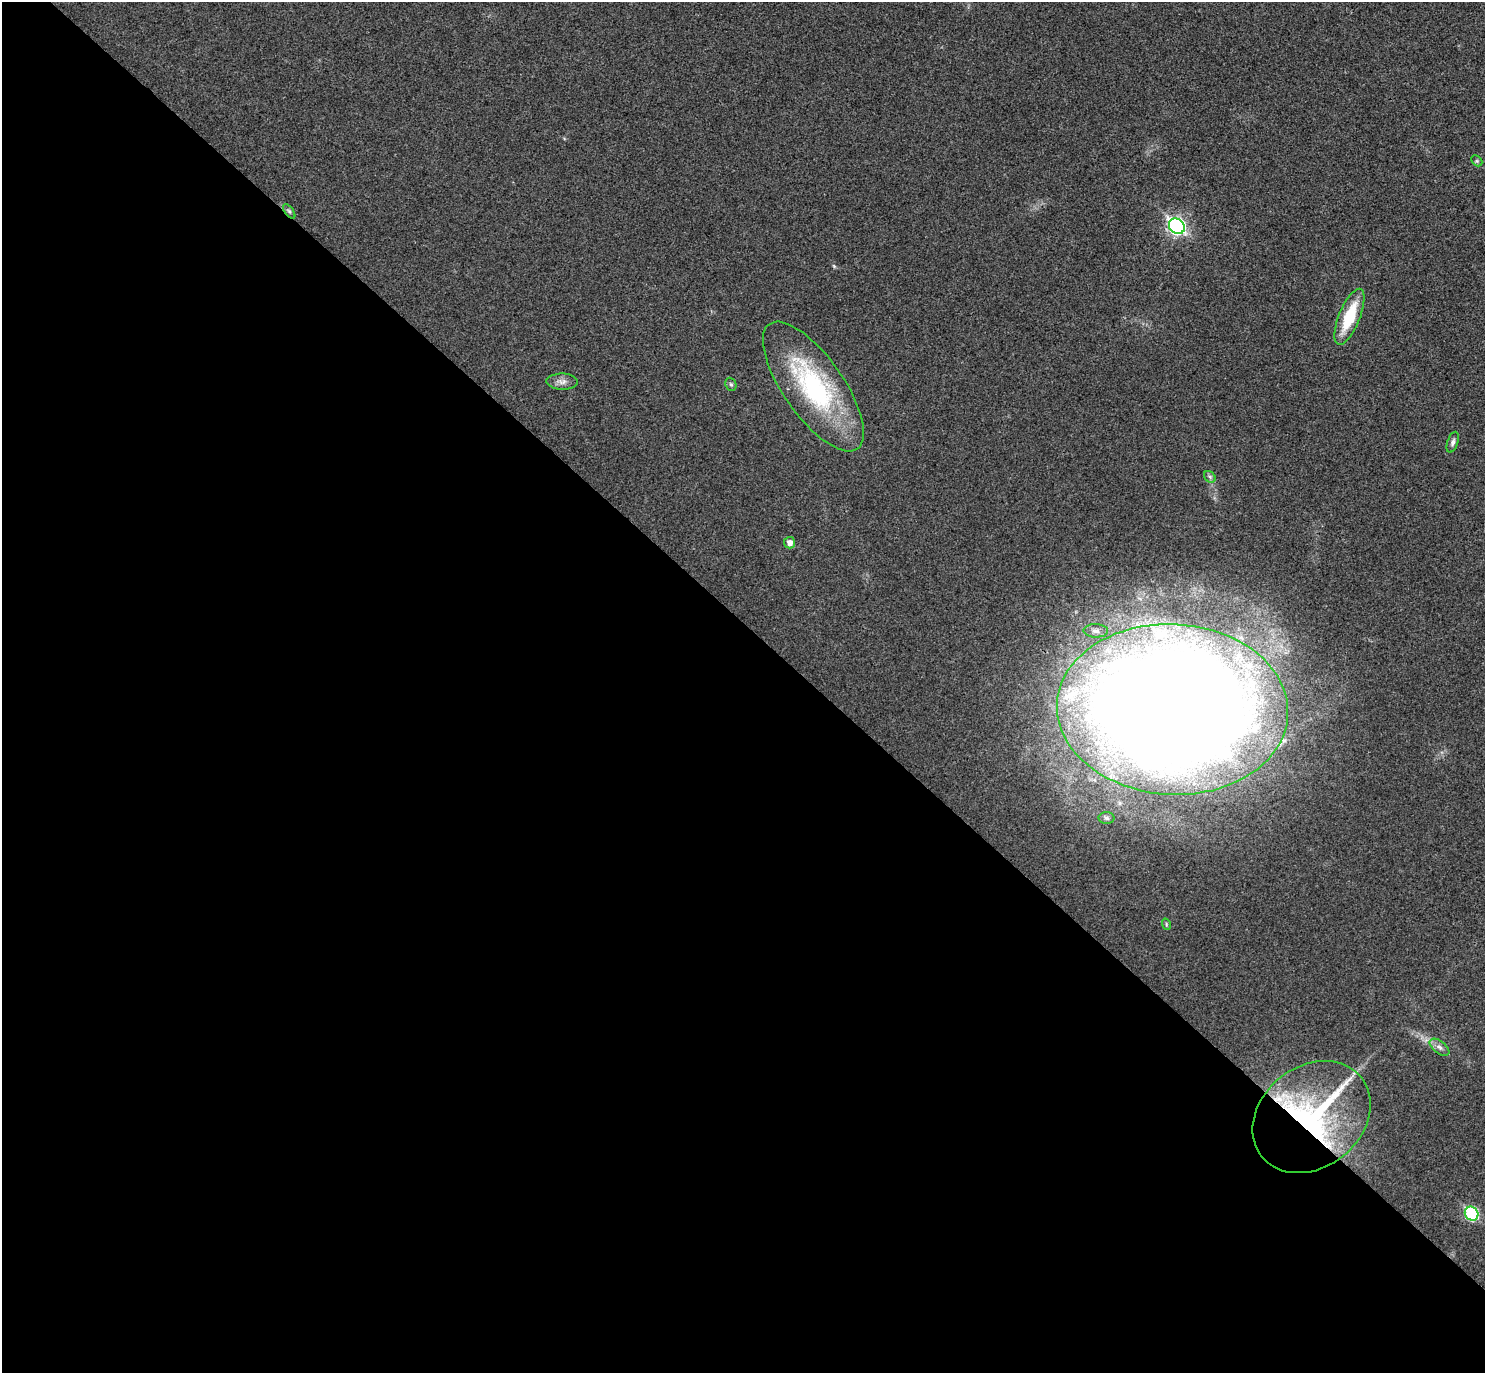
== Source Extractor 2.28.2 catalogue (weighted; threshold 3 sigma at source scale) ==
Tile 14 of 4 x 4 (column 2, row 4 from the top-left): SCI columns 1529-3011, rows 201-1571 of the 6023 x 6026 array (HDU 1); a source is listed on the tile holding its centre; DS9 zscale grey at full resolution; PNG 1487 x 1375 px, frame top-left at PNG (2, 2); each listed source drawn as its Kron ellipse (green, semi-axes under 4 px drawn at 4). Shown black and unused: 55% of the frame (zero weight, under 3 of 4 exposures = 6% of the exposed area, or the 3 px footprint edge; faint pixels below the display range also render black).
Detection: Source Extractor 2.28.2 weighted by HDU 2 'WHT'; one run over the whole footprint, this tile lists its part. Background 0.0272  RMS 0.0062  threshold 0.0281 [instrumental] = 3 sigma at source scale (4.5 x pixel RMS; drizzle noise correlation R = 1.50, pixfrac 1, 0.05/0.05 arcsec/px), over >= 5 px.
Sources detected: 19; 2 inside a brighter listed object's ellipse — not listed separately; the other 17 listed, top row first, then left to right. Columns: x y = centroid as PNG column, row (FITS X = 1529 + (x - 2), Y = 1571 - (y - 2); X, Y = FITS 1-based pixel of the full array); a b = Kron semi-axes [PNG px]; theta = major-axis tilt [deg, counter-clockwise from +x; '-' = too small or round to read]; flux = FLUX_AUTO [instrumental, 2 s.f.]
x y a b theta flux
1477 161 6 4 -44 0.95
289 211 8 4 -54 1.3
1177 226 8 7 - 180
1349 317 30 10 68 26
562 382 15 8 -2 3.8
731 384 7 5 -67 1.1
813 386 76 30 -55 94
1453 442 11 5 72 2
1210 477 6 5 - 1.3
790 543 6 5 - 3.8
1096 631 12 6 -1 2.9
1172 709 116 85 -3 2500
1106 818 8 6 -2 1.6
1166 924 6 3 -73 0.76
1439 1047 11 6 -37 2.8
1312 1117 64 50 38 160
1472 1214 7 6 - 55
Overlapping masked pixels (flux is a lower limit): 2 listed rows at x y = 289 211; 1312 1117
Unlisted compact peaks at least as high as the median listed source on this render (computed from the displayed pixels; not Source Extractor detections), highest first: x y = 834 266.